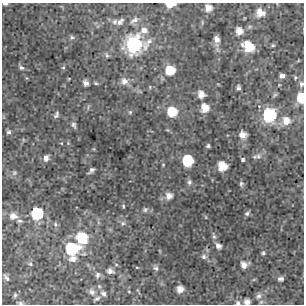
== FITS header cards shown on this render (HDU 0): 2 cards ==
NAXIS1  =                  302 / NUMBER OF ELEMENTS ALONG THIS AXIS
NAXIS2  =                  302 / NUMBER OF ELEMENTS ALONG THIS AXIS

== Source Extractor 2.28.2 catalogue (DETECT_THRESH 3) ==
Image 302 x 302 px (HDU 0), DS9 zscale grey, 1 PNG px = 1 image px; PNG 306 x 306 px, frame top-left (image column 1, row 302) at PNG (2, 3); no overlay
Background 5.05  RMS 0.94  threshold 2.81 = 3 sigma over >= 5 px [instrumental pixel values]
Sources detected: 84; all 84 listed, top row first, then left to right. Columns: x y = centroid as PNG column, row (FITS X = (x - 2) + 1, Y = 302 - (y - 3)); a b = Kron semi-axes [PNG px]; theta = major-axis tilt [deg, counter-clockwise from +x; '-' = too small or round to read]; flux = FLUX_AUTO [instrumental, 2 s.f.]
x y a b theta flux
5 4 5 3 - 150
170 4 8 4 5 1000
208 8 7 7 - 480
260 13 9 8 - 720
134 20 13 6 30 260
120 21 10 6 41 220
115 22 8 6 30 190
144 30 11 9 14 500
239 31 7 6 - 560
72 37 6 6 - 120
216 39 8 6 -66 330
134 45 10 10 - 14000
273 45 6 4 -1 87
248 47 13 9 -44 1400
107 55 6 5 - 110
21 68 7 5 -32 140
63 68 5 4 - 78
170 70 8 8 - 1300
282 76 5 5 - 250
295 77 5 4 - 85
124 81 9 8 - 430
86 83 6 5 - 310
96 83 6 4 -21 87
301 84 7 6 - 180
150 87 5 3 - 58
238 88 5 3 - 140
201 94 7 6 - 530
301 98 8 6 -86 1700
205 108 8 7 - 840
130 112 5 5 - 88
172 112 8 8 - 1500
56 115 8 4 71 150
269 115 8 8 - 7300
286 121 9 8 - 650
74 125 8 5 -66 150
9 132 5 5 - 150
243 135 6 6 - 510
61 143 4 4 - 50
208 146 4 4 - 110
258 156 9 6 -2 220
46 158 7 5 76 250
243 159 4 3 - 94
187 160 8 7 - 2700
163 165 4 3 - 50
222 166 7 7 - 1200
91 170 7 4 44 170
14 173 7 5 74 110
189 182 7 6 - 170
241 183 6 6 - 120
169 196 8 8 - 400
123 206 5 4 - 78
145 210 7 6 - 140
37 213 8 7 - 4300
247 214 6 6 - 150
13 216 8 7 - 410
20 221 6 4 -1 110
123 223 7 6 - 170
55 224 7 5 89 130
214 236 11 5 -69 170
82 237 10 8 -64 2800
218 246 7 5 -47 250
72 249 9 8 - 4500
263 253 5 4 - 100
204 257 7 6 - 190
73 259 11 8 11 390
30 264 5 4 - 98
244 265 8 8 - 380
137 267 4 2 - 42
156 268 8 6 -41 190
110 271 7 6 - 260
97 275 8 6 86 180
6 277 11 5 -54 190
281 279 5 4 - 160
99 286 5 4 - 75
180 289 6 6 - 490
92 292 8 7 - 250
129 292 4 3 - 51
103 294 8 6 -35 170
15 295 7 5 80 120
259 296 9 7 55 240
97 298 8 4 29 110
247 302 5 5 - 340
20 303 7 4 -12 130
238 303 7 6 - 150
At the frame edge (FLAGS 8, measured only in part): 7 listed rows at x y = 5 4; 170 4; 301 84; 301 98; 247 302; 20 303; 238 303